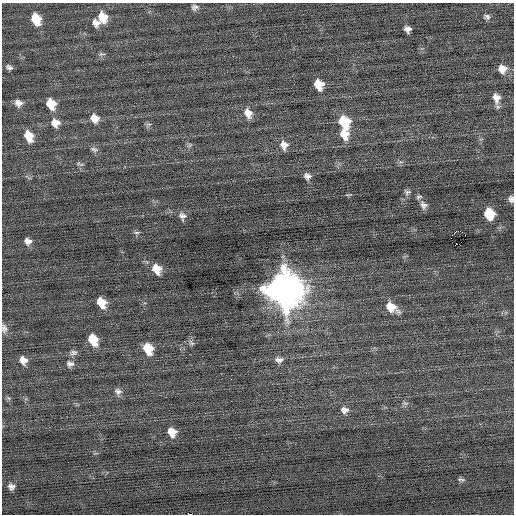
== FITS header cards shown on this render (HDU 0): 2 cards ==
NAXIS1  =                  512 / Axis length
NAXIS2  =                  512 / Axis length

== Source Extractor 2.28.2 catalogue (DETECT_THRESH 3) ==
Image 512 x 512 px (HDU 0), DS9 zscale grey, 1 PNG px = 1 image px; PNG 516 x 516 px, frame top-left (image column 1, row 512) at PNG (2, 3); no overlay
Background -0.0152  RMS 0.7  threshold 2.1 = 3 sigma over >= 5 px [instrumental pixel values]
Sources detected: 54; all 54 listed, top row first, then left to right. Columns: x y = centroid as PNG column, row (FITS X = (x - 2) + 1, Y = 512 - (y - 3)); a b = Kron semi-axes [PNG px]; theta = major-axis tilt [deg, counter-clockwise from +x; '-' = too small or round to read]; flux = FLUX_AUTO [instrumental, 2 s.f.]
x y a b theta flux
195 7 9 7 5 160
103 17 13 10 -72 720
487 17 8 6 -36 140
36 19 11 8 -69 1000
96 23 10 8 -57 270
408 29 6 6 - 210
101 54 10 5 0 99
9 67 8 5 -22 140
502 69 11 10 - 450
319 84 10 8 -68 740
496 98 12 9 -79 390
18 103 9 8 - 260
51 104 11 8 -65 850
248 113 12 9 -67 420
95 118 10 9 - 440
344 122 13 10 -65 1500
55 123 10 9 - 410
149 124 8 4 1 87
344 134 12 10 -74 670
29 136 11 8 -67 730
190 145 6 4 71 68
284 145 11 9 -72 350
94 149 10 6 -23 140
307 176 7 6 - 190
407 192 9 7 -6 120
419 197 8 5 18 90
511 199 7 6 - 160
423 205 10 8 -53 200
489 214 9 8 - 1400
182 216 10 9 - 210
458 231 4 2 - 4600
137 232 8 4 0 86
465 235 2 2 - 400
28 241 8 7 - 240
157 269 10 8 -57 630
284 289 14 13 - 120000
101 302 9 7 -57 730
391 307 14 9 -32 820
4 328 11 7 -86 190
93 340 10 8 -62 1100
191 343 8 6 -44 130
148 349 11 8 -66 1100
73 353 10 7 15 160
23 360 9 7 -63 330
279 360 11 8 -2 230
70 364 10 8 -9 200
231 379 2 2 - 48
118 391 10 8 -31 200
405 403 9 4 -12 100
344 410 10 9 - 260
172 432 9 8 - 510
461 479 10 4 -7 90
11 486 7 6 - 190
191 514 3 2 - 2100
At the frame edge (FLAGS 8, measured only in part): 3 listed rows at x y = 511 199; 4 328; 191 514